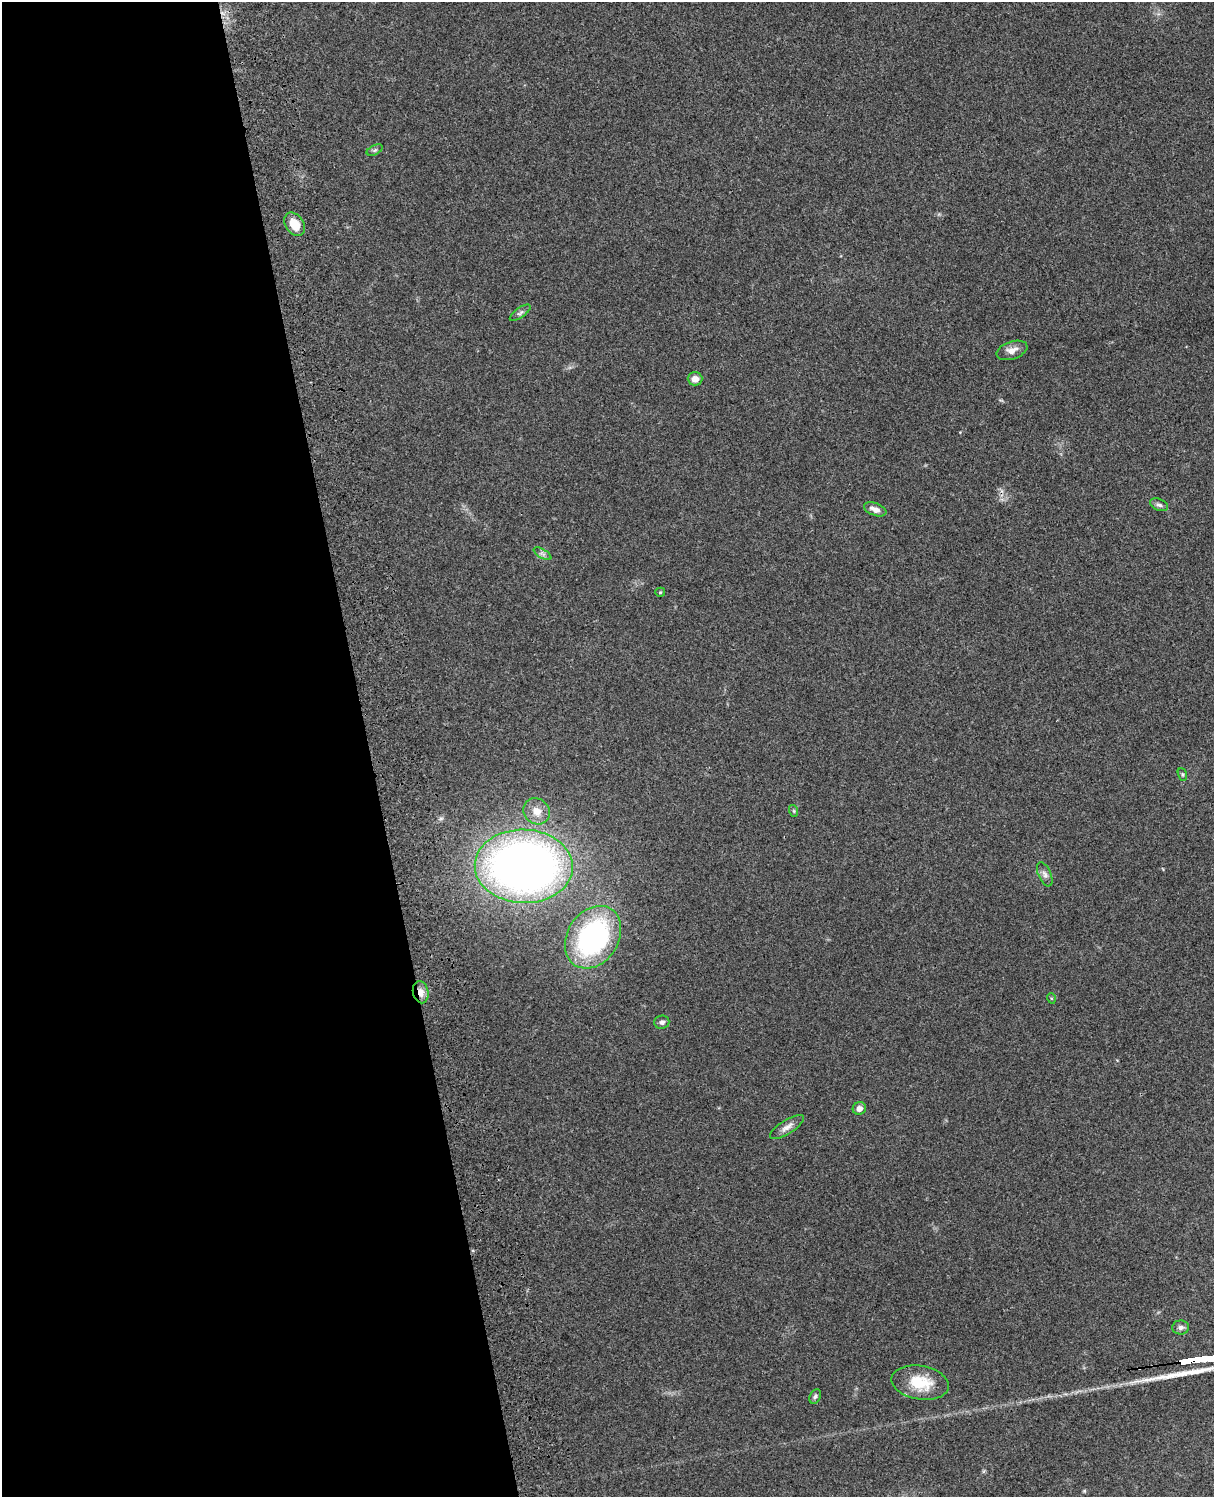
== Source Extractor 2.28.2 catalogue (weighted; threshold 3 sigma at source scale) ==
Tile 5 of 4 x 3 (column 1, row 2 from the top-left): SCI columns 119-1330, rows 1661-3155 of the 5088 x 4928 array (HDU 1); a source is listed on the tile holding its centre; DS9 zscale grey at full resolution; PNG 1216 x 1499 px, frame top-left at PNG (2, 2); each listed source drawn as its Kron ellipse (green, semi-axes under 4 px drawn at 4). Shown black and unused: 30% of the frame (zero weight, under 3 of 4 exposures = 6% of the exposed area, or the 3 px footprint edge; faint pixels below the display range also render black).
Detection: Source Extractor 2.28.2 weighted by HDU 2 'WHT'; one run over the whole footprint, this tile lists its part. Background 0.215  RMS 0.0084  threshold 0.0378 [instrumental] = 3 sigma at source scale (4.5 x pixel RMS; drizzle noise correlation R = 1.50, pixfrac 1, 0.05/0.05 arcsec/px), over >= 5 px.
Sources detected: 24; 1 long thin detection or spike segment (spike, bleed or trail) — neither listed nor drawn; the other 23 listed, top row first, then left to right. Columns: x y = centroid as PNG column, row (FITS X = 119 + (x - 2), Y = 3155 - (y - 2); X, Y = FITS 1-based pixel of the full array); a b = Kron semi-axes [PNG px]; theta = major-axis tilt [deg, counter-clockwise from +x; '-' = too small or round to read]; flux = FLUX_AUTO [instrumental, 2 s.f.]
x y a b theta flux
375 150 8 4 27 1.7
295 224 13 9 -55 15
520 313 12 5 35 2.3
1012 350 16 8 19 7.4
695 379 7 6 - 5.5
1159 505 9 5 -22 2.4
875 509 12 6 -21 5.6
542 554 10 4 -31 2.5
660 592 5 4 - 0.93
1182 775 7 4 -71 1.2
537 811 14 12 -43 9.4
794 811 6 4 -71 1.1
524 866 49 37 -2 680
1045 874 13 6 -66 3.7
593 937 33 25 57 170
421 992 11 7 -78 6
1051 998 5 3 - 0.78
662 1022 7 6 - 2.8
859 1108 7 6 - 4.7
787 1127 19 7 32 5.5
1181 1327 8 7 - 2.9
920 1383 29 17 -9 27
815 1396 7 5 65 1.9
Overlapping masked pixels (flux is a lower limit): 2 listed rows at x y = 524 866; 421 992